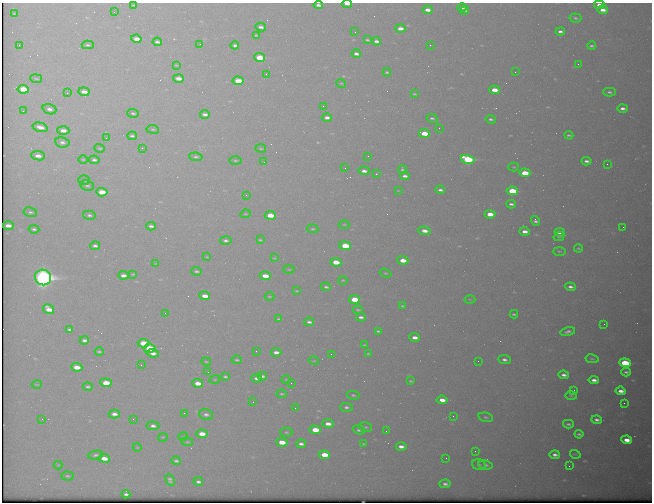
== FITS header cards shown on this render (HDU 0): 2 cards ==
NAXIS1  =                  650 / Width of table row in bytes
NAXIS2  =                  500 / Number of rows in table

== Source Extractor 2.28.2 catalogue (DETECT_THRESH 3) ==
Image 650 x 500 px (HDU 0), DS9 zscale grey, 1 PNG px = 1 image px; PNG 654 x 504 px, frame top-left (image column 1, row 500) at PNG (2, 3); each listed source drawn as its Kron ellipse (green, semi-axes under 4 px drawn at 4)
Background 567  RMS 3.1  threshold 9.29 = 3 sigma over >= 5 px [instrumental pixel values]
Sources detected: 232; all 232 listed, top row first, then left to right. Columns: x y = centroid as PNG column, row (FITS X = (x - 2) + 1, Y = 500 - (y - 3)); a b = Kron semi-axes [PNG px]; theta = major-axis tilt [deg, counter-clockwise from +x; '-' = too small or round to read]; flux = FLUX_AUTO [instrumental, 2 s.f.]
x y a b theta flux
347 4 5 2 - 1300
133 5 3 2 - 140
318 5 4 3 - 660
599 5 5 3 - 1200
462 8 5 3 - 500
427 10 5 3 - 1300
465 10 4 3 - 440
603 10 5 3 - 1400
114 12 2 2 - 82
14 14 4 2 - 180
575 18 6 4 -7 380
261 27 5 3 - 730
400 28 5 3 - 1600
560 31 5 3 - 680
355 32 2 2 - 88
256 35 4 2 - 250
136 39 5 3 - 2100
367 40 4 3 - 290
376 41 5 3 - 780
157 42 4 3 - 550
200 44 2 2 - 100
19 45 2 2 - 140
88 45 6 4 -2 390
235 45 4 3 - 500
430 45 3 2 - 240
592 46 4 3 - 390
356 54 4 3 - 730
260 58 5 4 - 8800
578 64 2 2 - 90
176 65 4 2 - 160
387 72 4 3 - 300
515 72 2 2 - 220
266 74 2 2 - 390
178 78 5 3 - 1800
36 79 6 3 -8 250
238 81 5 4 - 4900
341 83 5 3 - 180
23 89 5 4 - 4800
494 90 5 3 - 2600
84 92 5 3 - 1500
609 92 6 4 -1 470
67 93 2 2 - 140
414 94 3 2 - 240
323 106 2 2 - 240
623 108 5 4 - 800
49 109 7 5 -19 1100
23 111 3 3 - 180
133 113 6 3 -3 340
205 114 5 3 - 690
327 117 5 3 - 910
432 118 6 3 -28 400
491 119 5 3 - 440
40 127 8 4 -13 1700
439 128 2 2 - 94
153 129 6 3 -8 230
63 131 6 4 -3 1500
424 133 5 4 - 4800
569 135 4 3 - 330
132 136 4 3 - 410
106 138 2 2 - 130
62 142 7 5 -7 680
100 148 5 3 - 230
142 148 2 2 - 910
261 148 5 3 - 210
38 156 7 4 -7 1500
368 156 2 2 - 120
196 157 7 4 -8 410
83 159 5 3 - 210
468 159 7 4 -14 21000
94 160 5 3 - 480
235 161 6 3 0 270
586 161 5 3 - 750
264 162 2 2 - 100
607 164 2 2 - 360
514 167 5 4 - 250
345 168 2 2 - 100
402 169 4 3 - 300
364 171 5 4 - 1000
525 173 5 4 - 5800
376 174 3 2 - 180
405 176 4 3 - 760
84 180 6 4 1 320
87 185 7 5 -9 430
440 190 5 3 - 590
398 191 3 2 - 120
512 191 6 4 -4 9300
102 192 5 4 - 5200
246 195 3 2 - 200
511 204 5 3 - 540
30 212 7 4 -9 460
245 214 5 3 - 210
490 214 5 3 - 3100
89 215 6 4 -13 470
270 215 5 4 - 4200
536 221 5 3 - 610
344 225 5 3 - 230
8 226 5 3 - 1600
151 226 5 3 - 630
623 227 2 2 - 390
34 229 5 3 - 430
313 229 6 4 -13 280
424 231 6 4 -8 1800
525 231 5 3 - 1300
560 232 5 4 - 2100
559 237 5 4 - 290
226 240 6 4 -4 510
260 240 4 3 - 220
95 246 5 3 - 560
345 246 5 4 - 9100
578 248 4 3 - 230
559 251 7 3 -1 260
207 257 4 2 - 150
274 258 4 4 - 200
403 260 5 4 - 2900
336 262 5 4 - 4400
156 263 4 2 - 140
289 269 5 3 - 210
196 271 5 3 - 380
386 273 6 4 -17 290
133 274 3 2 - 190
123 275 5 3 - 1000
265 276 5 3 - 2800
43 277 8 7 - 100000
343 280 5 3 - 210
326 287 5 3 - 400
570 287 5 3 - 680
297 291 3 2 - 200
205 296 5 3 - 2000
269 296 5 2 - 200
355 299 5 4 - 6700
470 299 5 3 - 190
403 306 4 2 - 240
48 309 6 4 -31 2500
358 310 5 3 - 240
165 313 2 2 - 110
514 314 4 2 - 300
361 317 5 3 - 640
279 319 4 3 - 280
309 322 5 3 - 580
604 324 2 2 - 480
69 329 3 3 - 310
378 331 4 2 - 310
568 331 7 3 13 560
415 337 5 3 - 1300
84 340 4 3 - 660
144 343 6 4 -5 6100
365 345 3 2 - 170
149 348 6 4 -5 10000
99 351 4 2 - 260
256 351 2 2 - 96
276 352 5 3 - 1000
153 353 6 4 -6 1100
368 353 4 2 - 190
331 354 2 2 - 340
592 359 7 3 -11 280
237 360 5 3 - 270
504 360 6 4 -8 750
314 361 5 3 - 170
478 361 2 2 - 410
206 362 5 2 - 200
625 363 6 4 -6 12000
141 365 3 2 - 170
77 367 5 4 - 2900
208 372 3 2 - 160
626 372 5 3 - 430
564 375 5 3 - 840
262 376 5 3 - 540
225 377 4 3 - 330
257 378 5 3 - 780
215 379 5 3 - 200
286 380 5 3 - 190
594 380 5 3 - 1000
411 381 4 3 - 260
106 383 5 4 - 4100
198 383 5 4 - 2200
291 383 3 2 - 200
37 384 5 3 - 170
88 387 4 3 - 380
574 390 2 2 - 140
621 391 5 3 - 1100
282 394 5 3 - 280
353 395 6 4 -10 330
571 396 6 3 0 200
442 400 5 4 - 2000
253 402 3 3 - 170
624 403 2 2 - 83
346 407 6 4 -1 540
295 408 2 2 - 84
184 413 3 2 - 180
114 414 5 4 - 1100
206 414 7 5 -14 680
453 416 3 2 - 150
486 417 7 4 -12 390
42 419 3 2 - 330
133 419 2 2 - 280
597 420 5 3 - 690
328 424 5 4 - 1600
568 424 5 3 - 420
153 426 6 4 -6 740
365 427 7 5 -14 360
315 430 5 4 - 4400
359 430 6 4 -22 510
386 431 2 2 - 580
286 432 6 4 0 310
202 434 5 4 - 2600
579 434 4 3 - 400
163 437 5 3 - 160
183 437 5 3 - 190
627 440 5 4 - 2100
187 442 6 4 -5 270
282 442 6 4 -6 3300
301 444 5 3 - 730
364 444 4 3 - 240
137 447 4 3 - 150
401 447 5 3 - 1200
475 451 3 2 - 570
575 454 5 3 - 170
96 455 7 4 9 460
324 455 5 4 - 3900
555 455 5 3 - 780
104 458 5 4 - 2200
446 458 2 2 - 93
176 461 5 3 - 430
58 465 4 4 - 180
479 465 7 5 -18 440
485 465 7 4 -6 570
569 466 2 2 - 83
67 476 6 4 -5 340
170 480 6 4 -66 500
198 482 5 3 - 540
445 484 5 4 - 660
126 494 4 4 - 570
At the frame edge (FLAGS 8, measured only in part): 3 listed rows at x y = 347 4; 318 5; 599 5